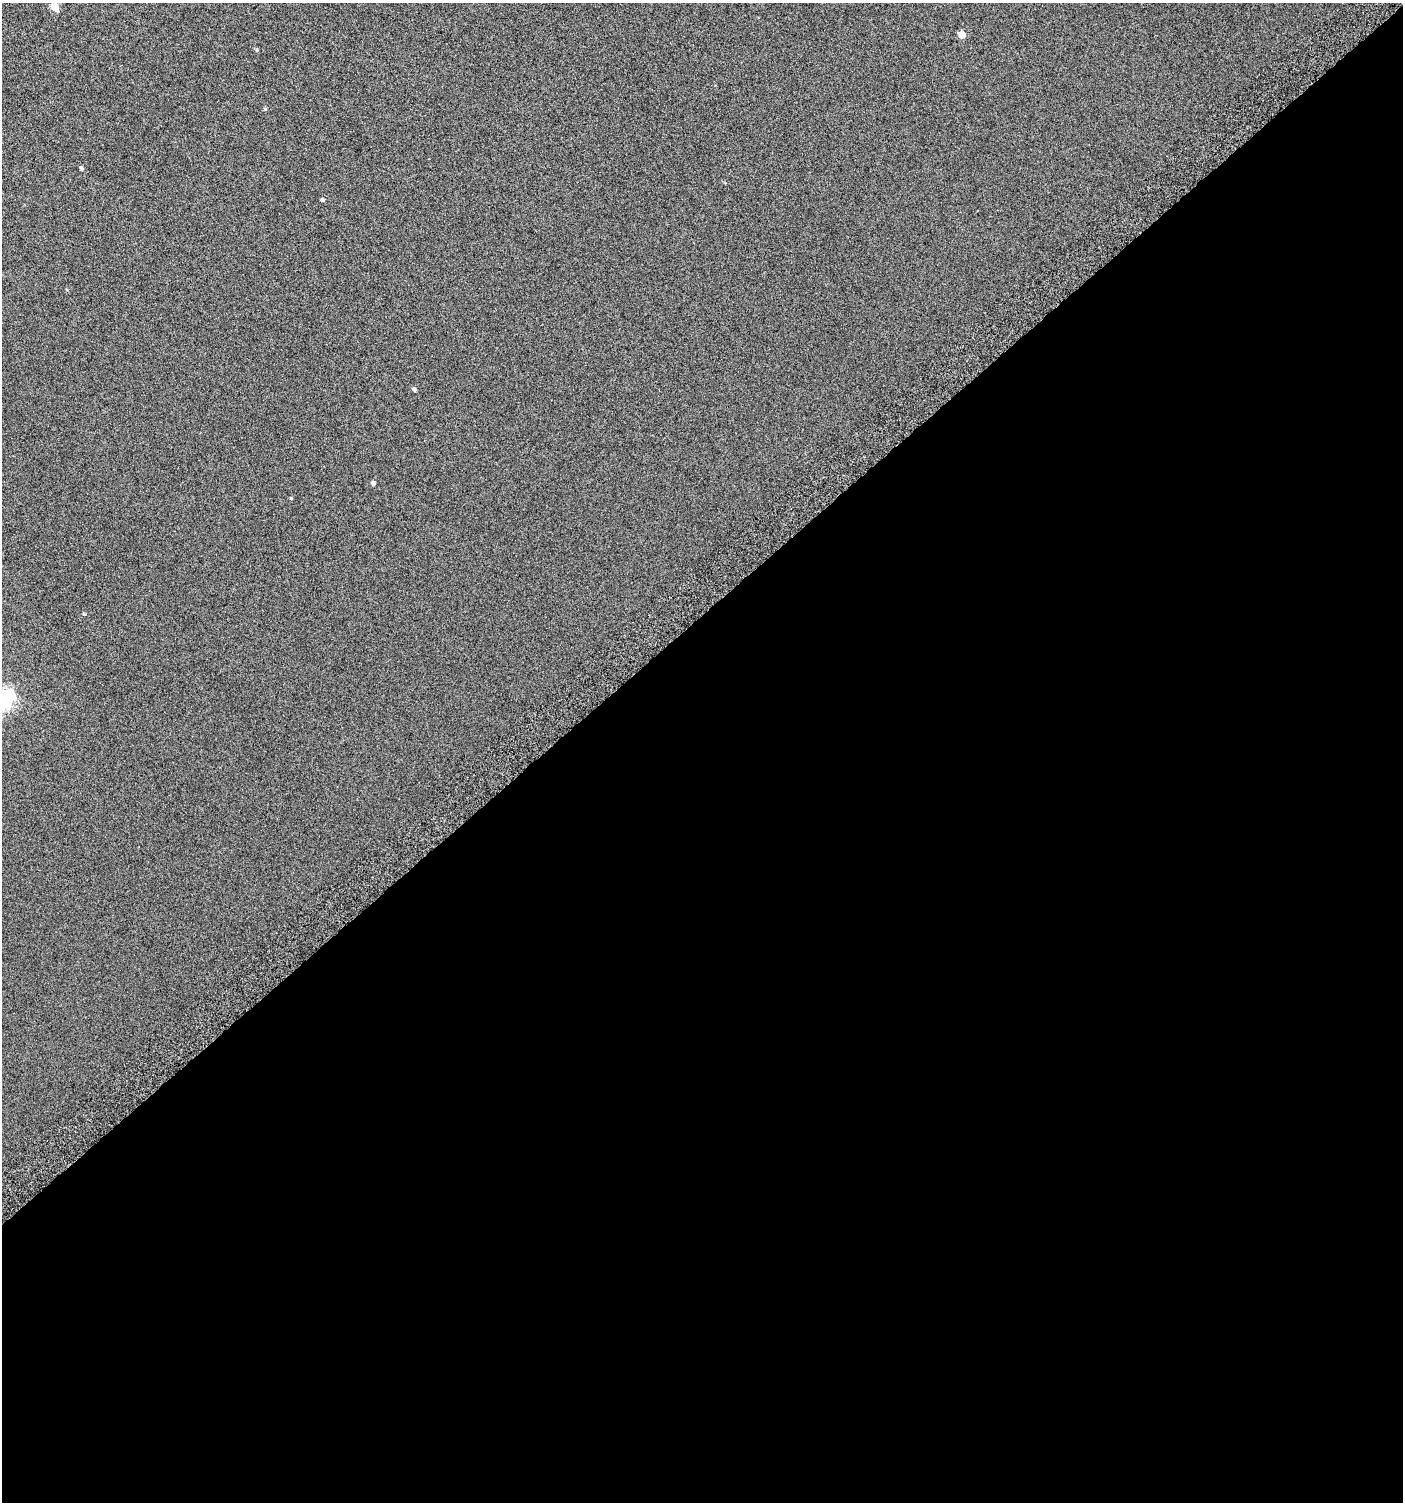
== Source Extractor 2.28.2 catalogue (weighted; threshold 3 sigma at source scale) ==
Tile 15 of 4 x 4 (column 3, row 4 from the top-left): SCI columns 3039-4439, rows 28-1527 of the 6008 x 6064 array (HDU 1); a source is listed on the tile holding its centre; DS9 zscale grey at full resolution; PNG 1405 x 1504 px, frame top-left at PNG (2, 3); no overlay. Shown black and unused: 59% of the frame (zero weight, under 4 of 8 exposures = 2% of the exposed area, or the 3 px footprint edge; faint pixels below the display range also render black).
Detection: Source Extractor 2.28.2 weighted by HDU 2 'WHT'; one run over the whole footprint, this tile lists its part. Background -0.0786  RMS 0.26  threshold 1.07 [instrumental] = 3 sigma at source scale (4.09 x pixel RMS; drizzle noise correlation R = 1.36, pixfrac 0.8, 0.0396/0.0396 arcsec/px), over >= 5 px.
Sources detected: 11; all 11 listed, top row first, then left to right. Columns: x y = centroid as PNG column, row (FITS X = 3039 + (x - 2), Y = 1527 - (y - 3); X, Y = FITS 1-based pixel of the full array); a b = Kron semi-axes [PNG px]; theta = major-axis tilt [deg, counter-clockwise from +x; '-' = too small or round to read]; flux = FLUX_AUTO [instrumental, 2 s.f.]
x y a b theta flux
54 7 5 5 - 650
962 35 5 5 - 370
257 50 5 4 - 28
265 109 5 4 - 28
81 168 5 4 - 39
322 200 4 4 - 45
414 389 4 4 - 56
373 483 4 4 - 54
291 498 4 3 - 19
84 614 4 4 - 23
5 698 7 7 - 8800
Isophote crosses this tile's border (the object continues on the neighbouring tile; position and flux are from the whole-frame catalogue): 1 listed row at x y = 5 698